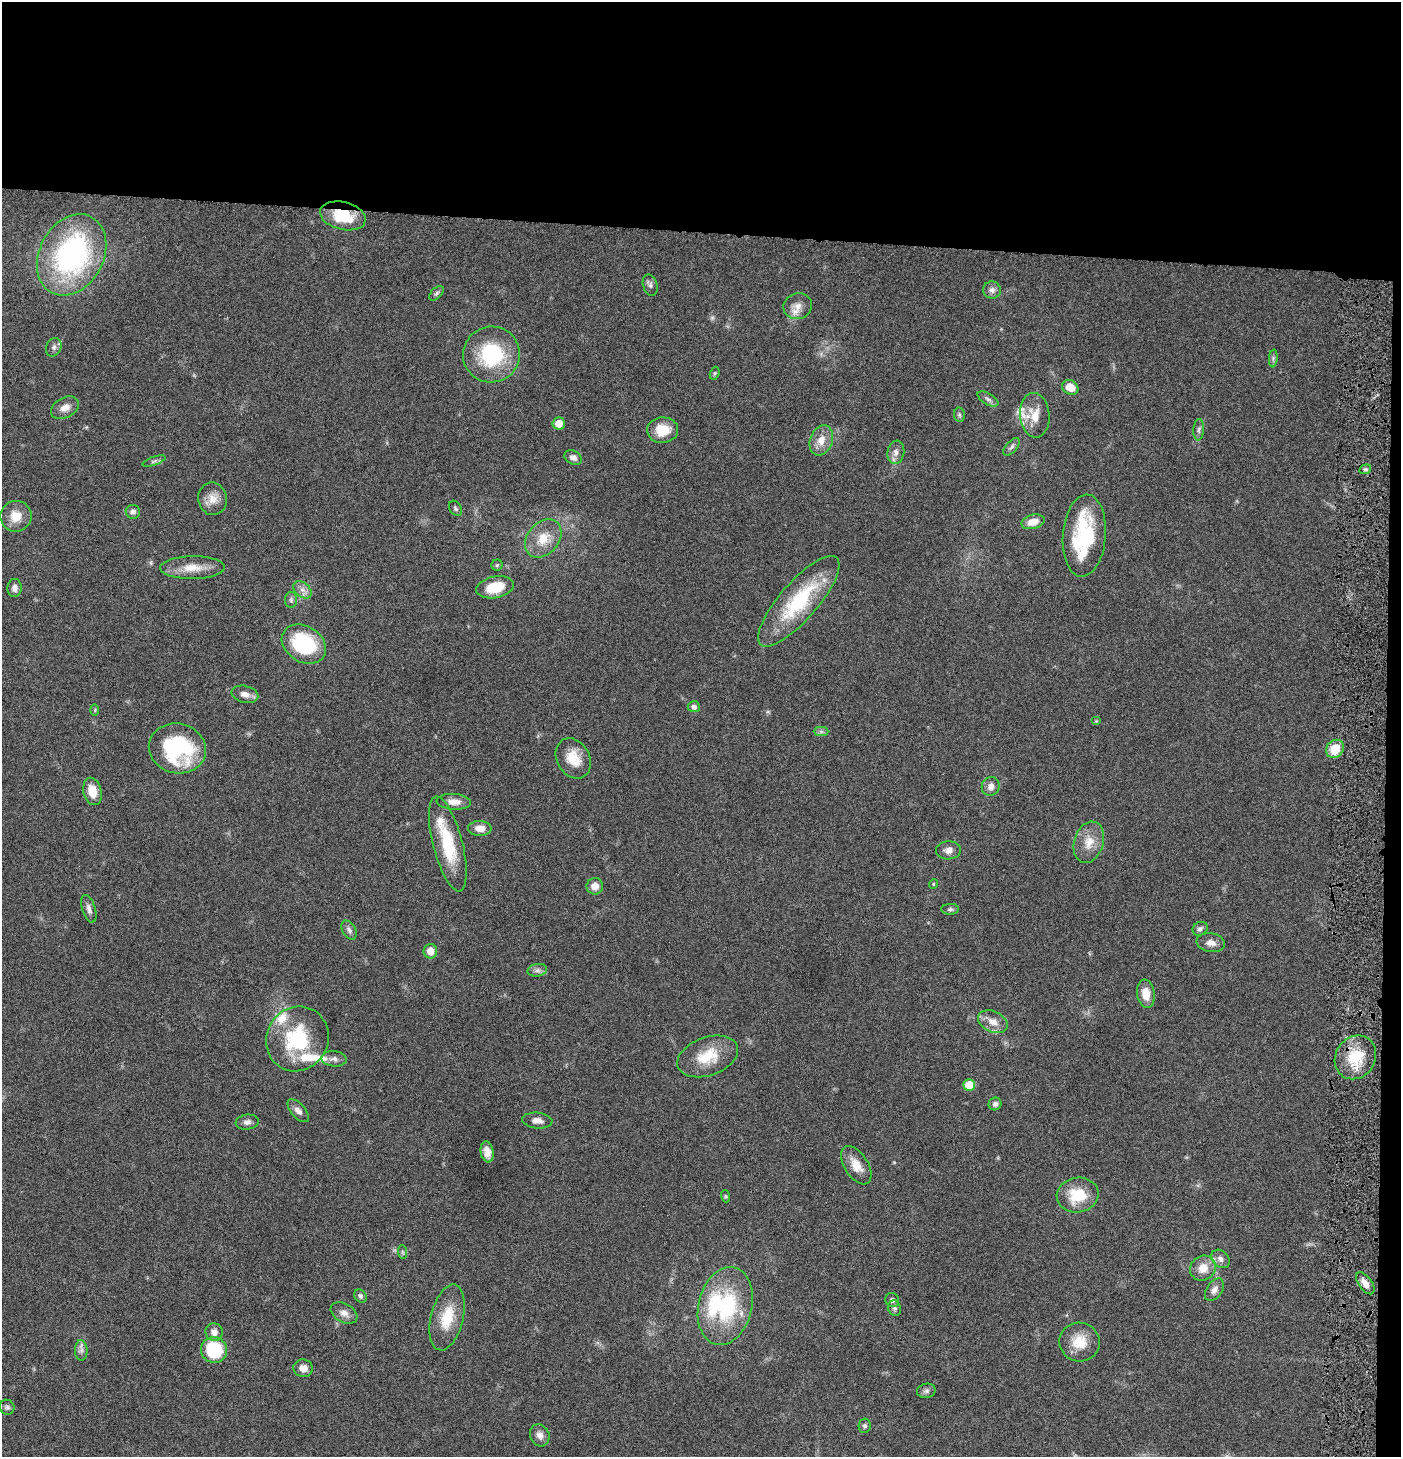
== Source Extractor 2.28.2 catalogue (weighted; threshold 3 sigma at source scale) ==
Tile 3 of 3 x 3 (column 3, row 1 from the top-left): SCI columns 2946-4344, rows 2913-4367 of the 4445 x 4372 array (HDU 1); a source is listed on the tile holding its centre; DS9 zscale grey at full resolution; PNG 1403 x 1459 px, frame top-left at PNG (2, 2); each listed source drawn as its Kron ellipse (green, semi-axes under 4 px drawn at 4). Shown black and unused: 17% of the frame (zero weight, under 4 of 8 exposures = <1% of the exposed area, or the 3 px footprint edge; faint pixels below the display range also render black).
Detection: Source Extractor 2.28.2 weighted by HDU 2 'WHT'; one run over the whole footprint, this tile lists its part. Background 0.0669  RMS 0.0041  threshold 0.017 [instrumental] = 3 sigma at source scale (4.09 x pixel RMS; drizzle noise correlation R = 1.36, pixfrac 0.8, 0.05/0.05 arcsec/px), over >= 5 px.
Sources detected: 107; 1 too faint to see at this stretch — neither listed nor drawn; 8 inside a brighter listed object's ellipse — not listed separately; the other 98 listed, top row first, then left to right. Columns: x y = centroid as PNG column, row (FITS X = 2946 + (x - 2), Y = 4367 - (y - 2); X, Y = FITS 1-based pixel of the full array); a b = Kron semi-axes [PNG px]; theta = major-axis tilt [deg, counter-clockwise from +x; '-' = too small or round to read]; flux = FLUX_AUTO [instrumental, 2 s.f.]
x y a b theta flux
343 216 23 13 -14 14
72 255 43 32 61 75
650 285 11 7 -74 1.2
992 290 9 8 - 1.8
436 293 9 5 45 0.87
798 306 14 13 - 3.7
54 347 9 7 66 1.5
491 354 28 28 - 30
1273 358 9 3 85 0.84
715 373 6 4 73 0.61
1070 387 8 7 - 5.3
988 399 11 5 -30 1.3
65 408 15 10 29 3.3
959 415 7 5 -83 0.73
1035 415 22 14 -85 7.6
559 423 6 6 - 4.6
663 430 15 13 2 7.7
1199 430 11 5 85 1.2
821 440 15 11 69 4.7
1012 447 10 5 49 1.1
896 452 12 8 82 2.2
573 457 9 6 -26 1.8
154 461 12 4 19 0.89
1365 469 6 4 20 0.77
213 499 16 14 -79 4.5
455 508 8 6 -58 0.86
133 512 7 7 - 1.3
16 516 15 15 - 6.2
1033 522 12 7 15 4.4
1084 536 41 21 85 29
543 538 21 15 49 8.1
497 565 5 5 - 0.6
192 568 32 11 0 7.3
495 587 19 10 12 11
14 588 9 7 86 1.8
302 590 10 7 -40 2.1
291 600 8 6 -89 0.96
799 601 58 19 49 33
304 644 24 17 -33 29
245 694 13 8 -13 2.7
694 707 6 5 - 1.4
95 710 5 3 - 0.39
1096 721 5 4 - 0.42
821 732 7 4 -1 0.87
177 748 29 25 -14 39
1335 749 10 8 49 7.8
573 758 21 16 -61 8
991 786 9 8 - 2.4
92 791 14 9 -77 5.7
454 802 17 8 -3 3.5
480 828 12 7 -1 3.3
1089 842 21 14 72 6.4
448 844 49 14 -75 20
948 850 12 9 3 2.4
933 884 5 3 - 0.33
595 886 8 8 - 3.4
89 909 14 6 -73 1.8
950 909 9 5 1 0.89
1200 929 8 6 32 1.2
349 930 10 6 -60 1.4
1211 943 14 9 -9 2.7
430 951 7 7 - 4.2
537 970 10 6 10 1.5
1146 994 14 9 -82 5.3
993 1022 15 10 -25 4.4
297 1039 33 30 58 28
708 1056 31 19 19 12
1355 1057 23 20 56 14
334 1059 12 7 -4 1.8
969 1085 6 5 - 8.2
995 1104 6 6 - 1.3
298 1111 14 7 -48 2.2
537 1120 15 8 -5 2.4
247 1122 11 7 7 1.7
487 1152 10 6 -79 2.7
856 1165 21 12 -57 5.6
1078 1195 21 17 9 13
725 1196 6 4 -71 0.49
402 1252 7 4 -89 0.73
1221 1259 10 8 -42 2
1203 1268 13 12 - 5.5
1365 1283 13 6 -53 2.8
1214 1290 12 8 56 2.2
360 1296 7 5 -56 1
892 1300 7 6 - 1.2
725 1306 39 26 76 37
894 1308 8 6 -66 0.98
344 1313 14 9 -30 2.7
447 1317 34 16 76 12
214 1332 9 8 - 2.9
1079 1342 20 19 - 8.3
81 1350 10 6 -88 1.6
214 1350 13 13 - 24
303 1368 9 8 - 2.9
926 1391 9 7 8 1.1
7 1407 8 7 - 0.95
865 1426 7 6 - 0.91
540 1435 11 9 -65 2.3
Overlapping masked pixels (flux is a lower limit): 2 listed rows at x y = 343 216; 1365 1283